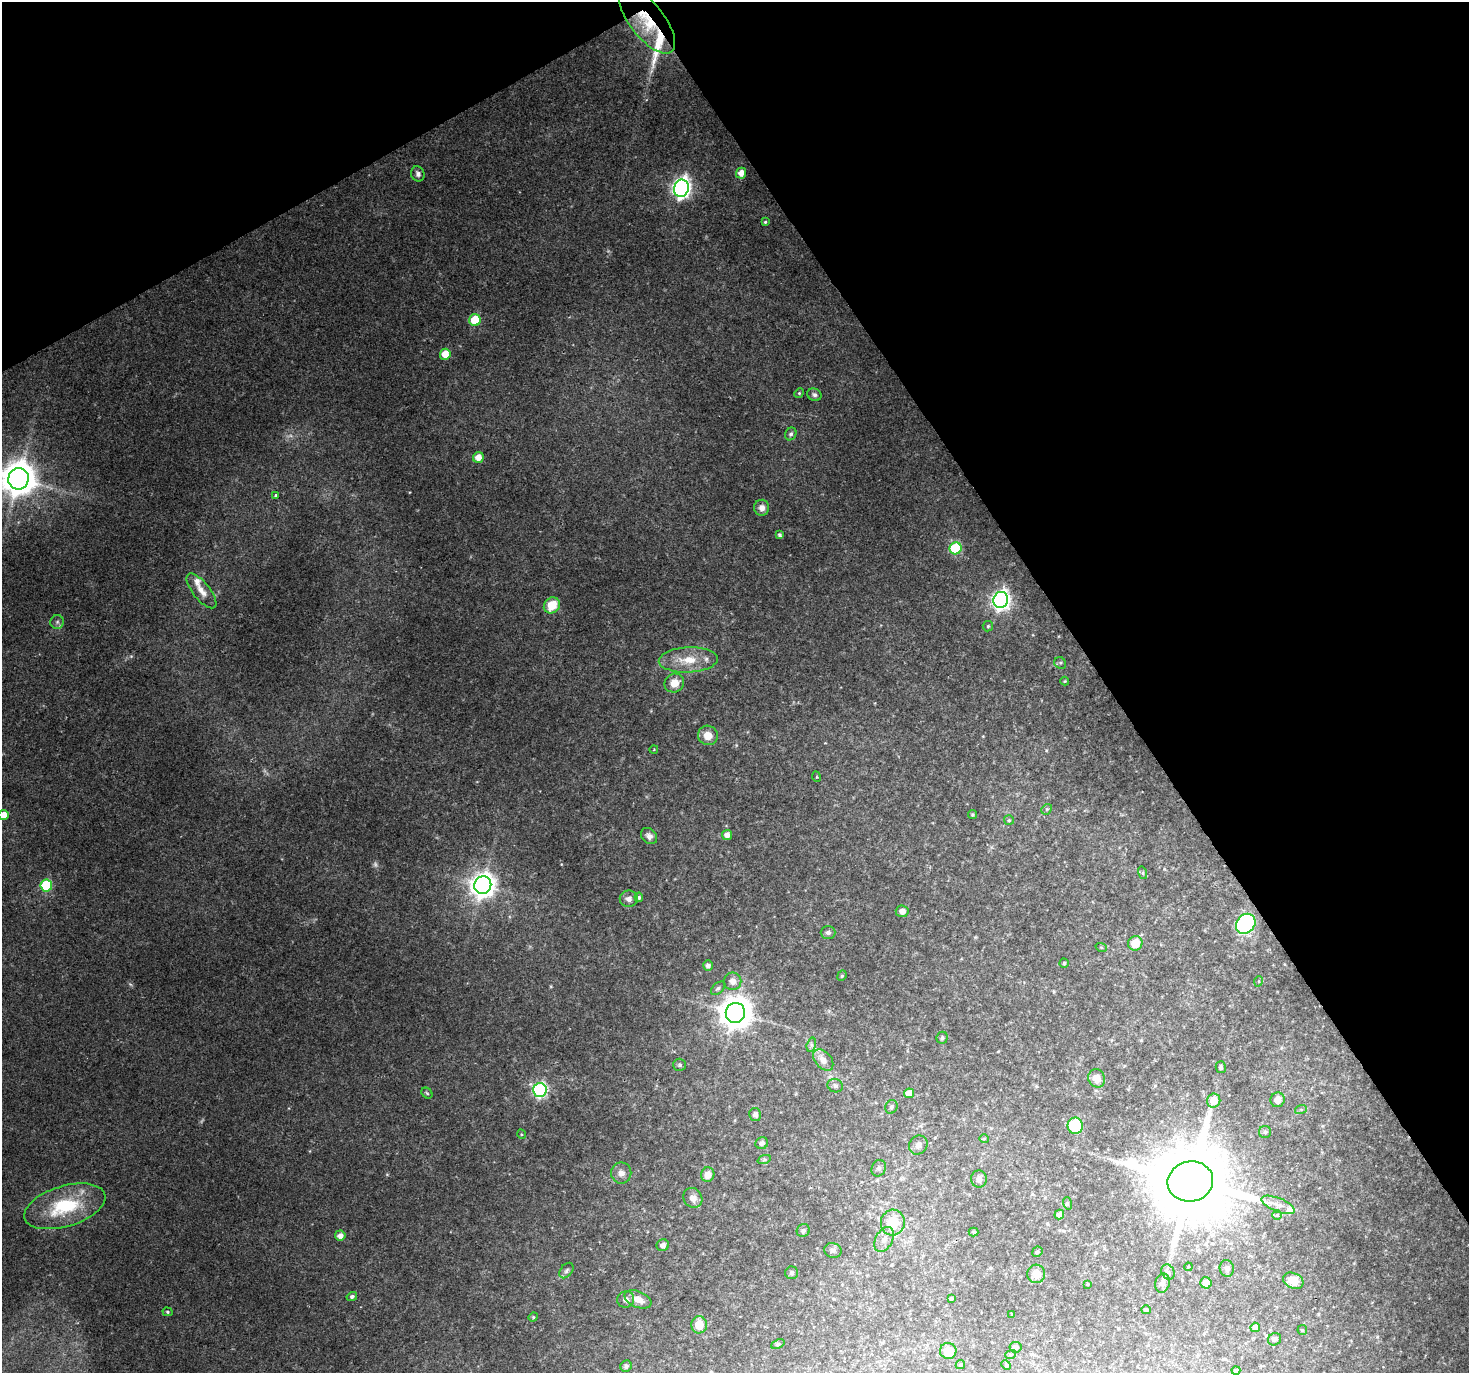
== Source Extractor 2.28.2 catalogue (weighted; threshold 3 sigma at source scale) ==
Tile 3 of 4 x 4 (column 3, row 1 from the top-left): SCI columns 2933-4399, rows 4227-5597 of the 5868 x 5773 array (HDU 1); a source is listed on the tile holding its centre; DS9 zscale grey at full resolution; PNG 1471 x 1375 px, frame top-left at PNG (2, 2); each listed source drawn as its Kron ellipse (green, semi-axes under 4 px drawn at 4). Shown black and unused: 31% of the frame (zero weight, under 2 of 3 exposures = <1% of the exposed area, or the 3 px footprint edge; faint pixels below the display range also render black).
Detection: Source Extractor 2.28.2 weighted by HDU 2 'WHT'; one run over the whole footprint, this tile lists its part. Background 0.0715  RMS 0.0085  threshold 0.0383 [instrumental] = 3 sigma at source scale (4.5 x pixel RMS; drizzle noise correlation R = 1.50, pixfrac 1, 0.0396/0.0396 arcsec/px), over >= 5 px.
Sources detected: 129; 3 too faint to see at this stretch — neither listed nor drawn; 4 inside a brighter listed object's ellipse — not listed separately; the other 122 listed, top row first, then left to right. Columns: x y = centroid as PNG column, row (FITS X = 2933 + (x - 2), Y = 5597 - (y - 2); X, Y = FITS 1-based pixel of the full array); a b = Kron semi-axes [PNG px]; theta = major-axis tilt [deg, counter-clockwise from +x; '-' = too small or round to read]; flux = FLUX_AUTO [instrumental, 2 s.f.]
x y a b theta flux
647 20 40 17 -52 38
741 173 5 5 - 6.5
418 174 8 6 -69 2.9
681 188 9 7 72 410
765 222 3 3 - 0.97
475 320 6 5 - 33
445 354 5 5 - 13
799 393 5 4 - 1.1
814 395 7 6 - 2.5
791 434 6 5 - 2.2
478 458 5 5 - 8.4
18 479 11 10 - 2100
276 495 3 3 - 3
762 508 8 7 - 4.7
779 535 4 4 - 1.6
955 548 6 6 - 62
201 591 21 8 -51 9.7
1001 600 8 7 - 390
552 605 9 7 44 20
57 622 7 7 - 2.4
988 626 5 5 - 1.2
688 660 29 12 3 22
1060 663 6 5 - 1.5
1065 681 4 4 - 0.87
674 683 10 9 - 12
708 735 10 9 - 10
654 749 4 3 - 0.73
817 777 5 3 - 0.73
1047 809 6 4 43 1.4
3 815 5 5 - 13
972 815 4 4 - 1.2
1009 820 5 5 - 1.2
727 835 5 5 - 5.6
649 836 9 7 -45 3.8
1143 873 6 4 -73 1.3
46 885 6 6 - 63
483 885 9 8 - 900
639 897 5 4 - 1.5
629 899 9 8 - 4
902 911 6 6 - 5
1246 924 11 9 47 130
828 933 7 6 - 2.6
1135 943 7 7 - 16
1101 947 6 3 -19 0.91
1064 963 4 4 - 1
708 966 5 5 - 3.4
842 976 5 4 - 1.3
733 981 8 8 - 6
1259 981 5 3 - 0.79
718 988 8 5 43 2
735 1013 10 9 - 1600
942 1038 6 5 - 2.2
811 1045 7 4 74 2
823 1060 12 8 -49 7
679 1065 6 6 - 1.6
1221 1067 6 5 - 1.8
1097 1078 9 8 - 8.7
835 1086 8 6 -19 2.7
540 1090 7 7 - 170
427 1093 6 5 - 1.3
909 1093 5 4 - 8.6
1278 1100 7 7 - 8.5
1214 1101 7 6 - 11
891 1107 7 6 - 2.1
1301 1109 6 4 18 1.2
755 1115 6 6 - 3.5
1075 1126 8 7 - 42
1265 1132 6 6 - 1.7
521 1134 5 3 - 0.81
984 1139 5 4 - 1.1
762 1143 6 6 - 3.3
918 1145 10 8 52 4.9
764 1160 7 4 19 1.5
879 1168 8 7 - 3
621 1173 10 10 - 5.4
708 1175 7 6 - 7.7
979 1179 8 8 - 4.3
1190 1181 23 20 12 11000
693 1198 10 9 - 6.1
1067 1203 6 4 -72 1.1
1278 1205 17 7 -22 6.5
65 1206 42 20 17 60
1059 1215 5 4 - 4.6
1277 1215 5 5 - 1.3
893 1222 13 12 - 21
803 1231 7 6 - 2.3
974 1232 5 4 - 1
340 1235 5 5 - 6
884 1239 13 8 62 6
663 1245 6 6 - 3.5
833 1250 9 7 -15 2.8
1037 1252 5 4 - 1.5
1188 1267 4 3 - 0.76
1227 1268 8 7 - 3.1
566 1270 9 6 51 2.2
1168 1272 8 6 -62 2.5
792 1273 6 6 - 1.9
1036 1274 9 9 - 9.8
1293 1281 10 7 -24 12
1162 1283 10 7 77 4.5
1206 1283 6 5 - 6.7
1088 1284 3 3 - 0.67
352 1297 5 4 - 2.2
626 1299 9 8 - 3.7
638 1299 14 8 -23 9.4
951 1299 3 3 - 1.4
1146 1310 4 4 - 1.9
168 1312 5 4 - 1.3
1012 1314 3 3 - 0.83
533 1317 5 4 - 1
699 1325 9 8 - 14
1255 1327 5 4 - 5.7
1302 1330 5 4 - 0.97
1275 1339 7 6 - 2.1
778 1344 7 4 24 1.3
1015 1347 6 5 - 3
948 1351 8 8 - 14
1011 1354 5 3 - 1.2
960 1365 5 4 - 1.4
1006 1365 5 4 - 0.95
626 1366 6 5 - 2.2
1236 1371 4 4 - 1.9
Overlapping masked pixels (flux is a lower limit): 1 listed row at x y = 647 20
Isophote crosses this tile's border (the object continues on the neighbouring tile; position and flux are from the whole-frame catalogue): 2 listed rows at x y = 18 479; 3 815
Unlisted compact peaks at least as high as the median listed source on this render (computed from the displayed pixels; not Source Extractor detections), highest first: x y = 131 656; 608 251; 410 492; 561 864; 551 986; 387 1174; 736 745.